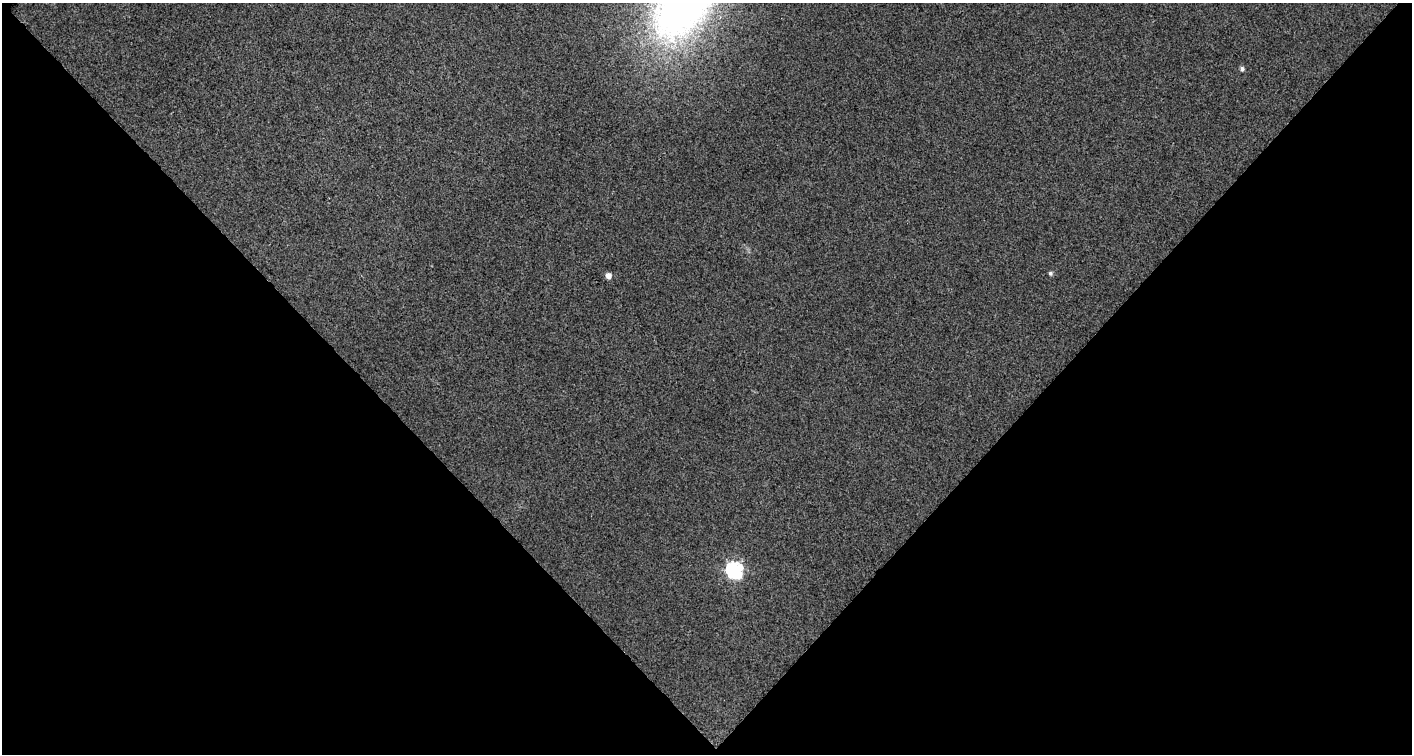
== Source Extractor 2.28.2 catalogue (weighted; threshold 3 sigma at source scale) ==
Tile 2 of 1 x 2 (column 1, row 2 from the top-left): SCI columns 50-1459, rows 1-752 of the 1504 x 1505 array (HDU 1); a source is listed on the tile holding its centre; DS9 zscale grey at full resolution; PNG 1414 x 756 px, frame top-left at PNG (2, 3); no overlay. Shown black and unused: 51% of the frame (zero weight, under 2 of 3 exposures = <1% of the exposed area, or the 3 px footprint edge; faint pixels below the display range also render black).
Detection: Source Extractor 2.28.2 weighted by HDU 2 'WHT'; one run over the whole footprint, this tile lists its part. Background 0.0109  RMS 0.013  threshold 0.0565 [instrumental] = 3 sigma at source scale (4.5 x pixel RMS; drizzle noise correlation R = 1.50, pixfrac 1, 0.0396/0.0396 arcsec/px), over >= 5 px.
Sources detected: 4; all 4 listed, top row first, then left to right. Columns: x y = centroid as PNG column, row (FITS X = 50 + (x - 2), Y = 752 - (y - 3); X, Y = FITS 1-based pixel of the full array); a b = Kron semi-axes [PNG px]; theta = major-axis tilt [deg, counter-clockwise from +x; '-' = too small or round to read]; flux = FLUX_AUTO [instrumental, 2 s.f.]
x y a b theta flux
1242 69 5 4 - 3.7
1050 273 5 5 - 2.8
608 276 5 5 - 7.8
735 570 8 7 - 330